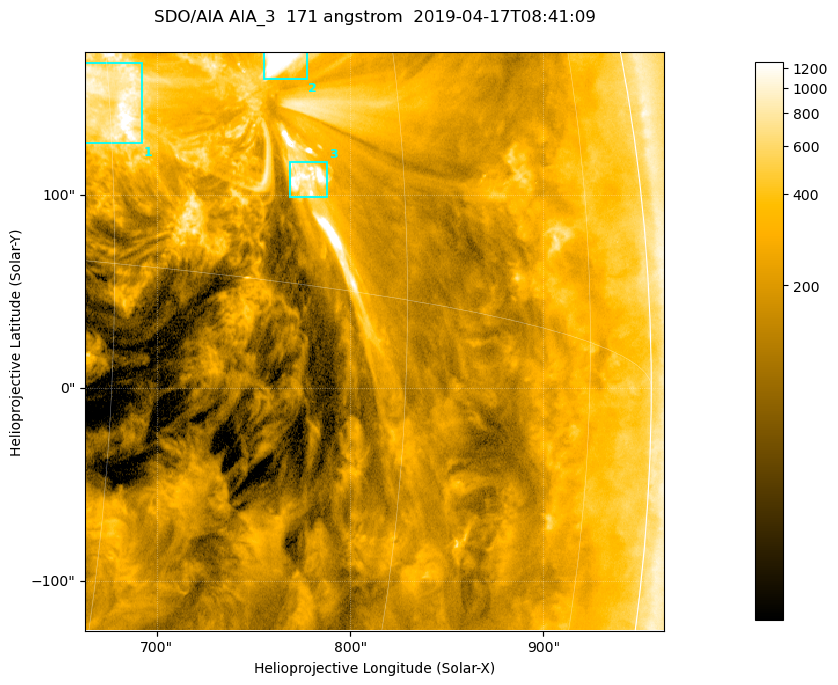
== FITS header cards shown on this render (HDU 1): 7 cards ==
TELESCOP= 'SDO/AIA '           / For AIA: SDO/AIA
INSTRUME= 'AIA_3   '           / For AIA: AIA_ATA1, AIA_ATA2, AIA_ATA3 or AIA_AT
WAVELNTH=                  171 / [angstrom] Wavelength
WAVEUNIT= 'angstrom'           / Wavelength unit: angstrom
DATE-OBS= '2019-04-17T08:41:09.347' / [ISO] Date when observation started; ISO 8
CTYPE1  = 'HPLN-TAN'           / CTYPE1; Typically HPLN
CTYPE2  = 'HPLT-TAN'           / CTYPE2; Typically HPLT

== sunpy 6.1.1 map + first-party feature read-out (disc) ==
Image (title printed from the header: SDO/AIA AIA_3  171 angstrom  2019-04-17T08:41:09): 500 x 500 px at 0.599 arcsec/px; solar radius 956 arcsec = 1595 px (partial field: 3.0% of the solar disc is inside the frame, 96% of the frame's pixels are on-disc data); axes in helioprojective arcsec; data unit not stated in the header (colour bar unlabelled)
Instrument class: DISC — disc imager (sunpy class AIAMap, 171 A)
Bright regions (active regions / flare kernels): reference = the on-disc median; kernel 5 px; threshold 5 sigma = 570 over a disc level ~193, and >= 1.15x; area >= 250 px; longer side >= 6 px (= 3.6 arcsec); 3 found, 3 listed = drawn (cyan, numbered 1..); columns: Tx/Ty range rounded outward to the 2 arcsec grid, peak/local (2 s.f.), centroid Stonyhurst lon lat
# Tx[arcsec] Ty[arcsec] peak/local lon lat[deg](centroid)
1 662..694 126..168 8.9 +45 +5
2 754..778 160..174 14 +53 +7
3 768..788 98..118 8.7 +54 +3
Off-limb structures (1.02-1.3 R_sun): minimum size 125 px: none found